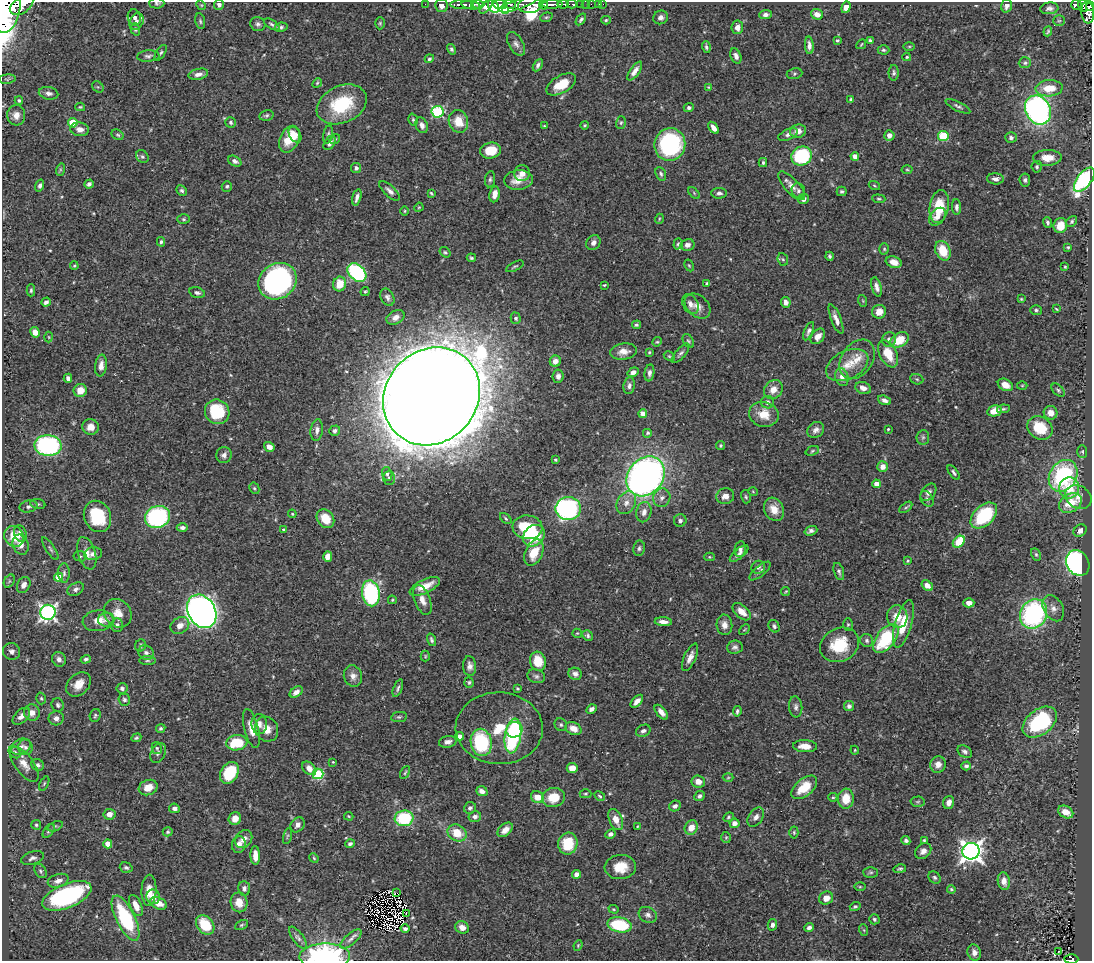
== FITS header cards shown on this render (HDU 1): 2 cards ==
NAXIS1  =                 1090
NAXIS2  =                  959

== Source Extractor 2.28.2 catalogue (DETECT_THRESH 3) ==
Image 1090 x 959 px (HDU 1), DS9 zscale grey, 1 PNG px = 1 image px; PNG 1094 x 963 px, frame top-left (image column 1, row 959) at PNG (2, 2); each listed source drawn as its Kron ellipse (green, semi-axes under 4 px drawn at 4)
Background 0.632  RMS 0.018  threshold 0.0531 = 3 sigma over >= 5 px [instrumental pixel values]
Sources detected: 523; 5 with non-positive FLUX_AUTO (blend fragments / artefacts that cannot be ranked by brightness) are neither listed nor drawn; of the other 518, the 500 brightest by FLUX_AUTO listed and drawn (18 fainter detections omitted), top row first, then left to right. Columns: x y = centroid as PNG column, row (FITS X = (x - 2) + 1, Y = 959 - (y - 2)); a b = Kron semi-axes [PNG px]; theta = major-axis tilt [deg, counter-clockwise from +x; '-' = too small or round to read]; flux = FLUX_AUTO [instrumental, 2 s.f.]
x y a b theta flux
157 3 7 5 -2 2.3
219 4 5 5 - 3.7
425 4 2 2 - 6.2
478 4 7 3 -3 230
500 4 7 4 -4 210
510 4 6 3 -6 160
552 4 10 3 1 440
563 4 5 3 - 65
572 4 5 3 - 43
580 4 3 2 - 13
586 4 2 2 - 4.6
591 4 2 2 - 4.6
599 4 2 2 - 2.6
603 4 2 2 - 5.3
22 5 13 8 37 1200
201 5 5 4 - 1.2
442 5 6 6 - 6.7
462 5 12 3 -1 550
471 5 9 4 -10 250
518 5 20 5 18 280
530 5 12 8 5 960
543 5 5 3 - 270
1076 5 5 5 - 86
1083 5 7 4 -73 110
493 6 7 5 -59 220
1007 6 7 5 73 5.1
1090 6 5 3 - 150
486 7 8 4 47 140
846 7 6 4 71 8.3
1049 8 9 6 7 4
7 11 22 13 75 4300
505 11 3 3 - 81
1088 12 11 6 -86 410
766 14 6 4 6 4.2
817 14 6 5 - 8.1
134 17 8 6 -72 3.5
546 17 6 4 20 1.7
661 17 7 6 - 4.4
581 19 6 3 54 2.8
606 20 5 4 - 1.5
136 21 9 6 60 4.1
200 21 8 5 -79 2.2
1059 21 6 5 - 1.9
380 23 6 5 - 1.7
258 24 7 7 - 3.6
272 24 9 4 -31 2.7
281 27 6 4 10 2.3
737 27 7 5 83 6.2
135 29 6 4 -72 2.1
1048 31 5 3 - 1.6
837 40 3 3 - 1.7
870 41 4 3 - 2.3
516 44 13 7 -59 5
861 44 5 3 - 1.2
809 45 8 4 -86 5.3
909 46 6 4 0 1.2
706 47 6 4 -72 2.5
451 49 5 4 - 2.5
883 50 6 4 -2 2.1
161 53 9 4 58 2.3
148 56 11 5 4 3.6
736 56 8 5 -68 5
907 57 4 4 - 1.7
429 59 5 4 - 2.1
1025 63 6 5 - 2.4
538 65 7 4 60 3.4
635 71 11 4 54 6.7
894 73 8 5 88 2.9
198 74 10 5 13 6.1
794 74 8 5 9 2.5
7 79 8 4 8 2.1
317 83 5 4 - 1.5
561 84 16 8 29 25
98 87 6 5 - 1.7
708 87 3 3 - 1.1
1049 88 13 8 3 23
49 93 10 6 -10 4.9
851 99 4 2 - 1.3
19 100 4 4 - 2.3
342 104 26 18 24 67
958 106 14 4 -26 3.6
80 107 5 4 - 1.5
689 108 5 4 - 2.9
1038 110 15 12 -61 410
437 112 6 6 - 110
16 115 10 9 - 9.2
266 115 7 5 14 2.4
413 120 6 4 -73 1.9
458 121 11 9 -71 21
231 122 5 5 - 2.6
621 122 6 5 - 2.1
73 123 5 4 - 41
422 125 8 6 -69 6
585 125 4 3 - 1.4
544 126 3 3 - 1.4
714 128 7 4 -55 7.6
80 129 9 7 -8 7.7
798 131 8 6 18 9.1
328 134 9 4 80 2.5
788 134 10 5 24 4.3
118 135 6 5 - 2
295 135 8 5 -60 5.7
889 135 5 5 - 7.8
943 136 5 5 - 58
1011 137 6 5 - 2.9
289 139 14 9 65 30
335 139 6 4 34 2.1
330 143 8 5 57 4.6
670 144 16 15 - 150
491 151 10 8 12 25
802 156 10 9 - 100
855 156 4 4 - 6.2
142 157 7 5 -55 2.8
1047 158 14 8 1 15
235 161 7 5 -29 4.5
763 163 4 3 - 1.9
1037 167 6 5 - 2.2
356 168 5 5 - 3.6
60 170 6 4 72 1.9
907 170 5 3 - 1.3
522 173 8 7 - 9.1
661 174 7 5 -65 2.8
490 179 8 5 82 2.7
995 179 8 5 -4 5.7
518 180 14 10 6 15
1025 180 6 5 - 2.9
1084 180 14 7 52 220
89 184 4 4 - 3.3
874 185 6 3 -19 1.2
40 186 6 4 71 3.2
227 186 5 5 - 2.3
792 186 18 7 -47 9.1
182 190 5 5 - 2.8
390 191 13 5 -43 5.4
798 191 7 6 - 3.5
842 191 5 5 - 2.6
431 193 4 3 - 1.4
694 193 7 4 -46 1.6
719 193 8 5 1 4.1
495 194 8 5 81 8.5
357 197 8 4 74 4.3
803 199 5 5 - 5.2
879 199 7 4 -5 1.8
939 206 17 9 80 42
419 207 5 3 - 1.2
956 207 8 4 -89 4.1
405 211 4 3 - 1.1
937 217 10 7 52 8
184 219 6 5 - 2.2
659 219 5 3 - 1.1
1072 221 6 4 48 2.1
1048 222 5 4 - 2.5
1060 226 7 6 - 19
161 242 5 4 - 2.1
593 243 8 6 52 5.6
678 244 6 4 72 2.1
687 245 7 6 - 6.1
1068 247 3 3 - 1.5
884 249 5 5 - 1.9
943 251 10 7 -65 30
445 252 6 4 -36 2
829 256 4 3 - 2.1
471 258 5 4 - 2
783 259 6 5 - 2
894 262 8 5 -18 11
689 265 6 4 -62 1.4
74 266 4 4 - 1.4
515 266 9 3 27 1.7
1065 267 3 2 - 1.2
357 272 11 7 -43 140
278 281 20 17 37 290
707 283 4 3 - 1.9
340 284 7 6 - 21
604 285 3 2 - 1.2
876 287 10 5 -74 5.5
31 290 6 4 89 2.1
365 291 5 3 - 1.5
197 293 8 5 -15 3.6
387 297 9 6 -64 3.8
1021 299 3 3 - 1.3
863 301 6 3 -71 1.4
46 302 4 4 - 3.7
786 302 5 5 - 5.3
690 304 10 7 -62 6.1
697 306 15 10 -42 10
1056 309 4 2 - 1.2
1036 310 6 5 - 2.5
879 312 7 6 - 12
395 317 9 6 27 6.4
516 318 5 5 - 3.3
836 319 16 5 -68 7.8
636 325 4 4 - 2.2
809 331 10 4 65 3.8
35 332 5 4 - 10
818 336 9 6 51 8.4
49 337 5 3 - 1.2
889 340 7 7 - 5.5
899 340 10 7 30 30
688 341 8 5 -59 2.1
657 342 5 4 - 1.5
623 351 13 8 7 11
649 352 4 3 - 1.4
681 353 12 5 49 3.6
888 354 14 8 -63 28
669 356 6 4 -28 1.6
857 359 21 15 55 24
555 361 5 5 - 7.7
847 365 22 14 26 24
101 366 11 6 82 8.7
633 372 6 4 36 5.8
649 373 8 5 82 4.2
558 376 6 5 - 4.4
842 377 9 6 -72 7.8
68 378 4 4 - 4.3
917 379 7 5 -21 1.9
1005 385 8 5 -27 12
1022 385 5 3 - 1.1
629 386 8 6 81 4.7
863 388 8 5 -21 8
80 390 7 6 - 16
773 390 10 8 46 11
1058 390 8 5 -46 2.1
431 396 51 45 48 12000
884 400 7 4 -20 4.8
767 402 6 6 - 4
1003 409 6 4 10 2.1
994 411 7 5 12 16
217 412 12 12 - 53
643 413 4 4 - 13
1051 413 7 6 - 11
764 414 15 12 -13 20
91 427 8 8 - 11
1040 428 13 11 -34 37
888 429 3 3 - 1.4
317 430 11 6 82 5.2
816 430 9 7 39 5.4
335 431 5 5 - 3.4
648 433 5 5 - 2.8
923 437 7 6 - 2.7
48 445 13 10 -4 180
720 445 4 4 - 2
269 447 5 4 - 6.6
812 451 7 4 22 1.9
1082 452 6 5 - 1.8
224 455 8 7 - 4.9
555 460 3 3 - 1.4
883 467 5 5 - 8.2
954 472 8 4 -55 2.7
387 474 7 5 -76 2.5
645 476 21 17 51 650
1063 476 17 13 57 150
389 478 7 6 - 3.1
876 484 4 4 - 7.9
254 488 6 5 - 1.7
1069 488 10 10 - 32
753 492 5 3 - 1
928 492 10 6 52 4.7
725 496 9 8 - 8.9
746 497 6 5 - 2
1078 497 14 11 -32 9.9
662 498 9 8 - 6.1
927 499 8 6 -61 3.7
626 503 12 9 60 9
1070 503 12 8 34 26
38 504 7 5 -10 2.5
28 506 9 6 13 4.2
906 507 7 4 37 2.1
568 509 12 11 - 230
774 509 12 9 -62 15
644 512 10 7 76 7.7
292 514 4 3 - 1.3
984 515 16 10 43 84
97 516 16 13 -67 54
157 517 13 11 21 170
506 518 7 3 -43 1.8
325 519 10 8 -52 24
680 521 6 6 - 4
527 527 15 12 -6 62
182 528 6 4 0 4.2
283 529 3 3 - 1.5
811 531 6 4 19 4.1
1080 531 7 5 39 5.5
20 534 8 6 -74 7.2
14 536 11 9 -58 26
534 536 12 9 45 50
959 542 7 5 43 47
21 545 10 7 -70 9.9
639 548 8 6 78 3
50 549 13 4 -56 3.1
740 549 8 5 81 4.2
87 553 17 8 -73 11
534 553 14 8 66 25
93 554 9 6 8 5.5
739 554 11 5 40 4.4
1036 554 6 4 -63 1.9
80 556 7 5 -10 2.1
328 556 5 4 - 11
709 557 5 4 - 1.3
908 561 3 3 - 1.2
1078 563 13 11 -58 350
758 567 7 6 - 2.9
760 571 13 5 40 3.6
839 571 9 5 -72 2.8
64 573 10 6 -90 3.7
58 577 4 4 - 22
9 581 7 5 60 2.4
24 585 8 6 63 7.3
425 586 16 7 26 19
927 586 6 4 -36 11
76 589 9 6 29 4.7
786 591 4 2 - 1.2
371 593 13 9 -80 160
392 600 4 3 - 1.3
422 600 16 8 -69 9.8
969 603 5 4 - 7.9
1053 608 14 9 -61 8.9
202 611 18 13 -60 950
48 612 8 7 - 380
742 612 11 6 -41 12
118 613 15 13 -50 15
1033 614 15 13 60 210
897 617 11 10 - 17
106 620 8 7 - 4.8
98 621 15 10 8 15
663 622 8 4 -4 6.6
848 624 6 5 - 1.8
903 624 24 8 74 30
117 625 7 6 - 5.1
180 625 10 8 33 8.6
724 625 10 8 -86 8.3
774 626 6 5 - 2.8
744 629 6 4 44 1.3
577 633 5 4 - 1.2
588 635 6 5 - 2.5
886 638 17 9 52 83
431 640 6 4 -73 2.4
867 640 7 6 - 3.2
141 645 6 5 - 2.2
840 645 20 16 26 47
735 647 8 6 6 3.8
12 651 8 8 - 5.6
146 653 8 6 -33 4
425 656 5 4 - 1.5
690 657 15 6 65 8.1
59 659 7 6 - 5.9
86 659 5 4 - 2.6
147 660 8 4 0 2.2
538 661 10 8 -75 26
470 666 10 6 -86 5.7
575 674 7 6 - 5.1
353 676 11 9 -73 7.5
536 676 9 7 -18 3.4
469 682 5 4 - 1.9
79 684 14 10 43 16
122 688 5 5 - 3.2
398 688 9 3 68 2.7
518 689 3 3 - 1.5
296 692 7 5 38 6.2
41 698 6 4 -74 1.9
124 700 6 5 - 2.9
637 701 8 4 46 6.9
58 705 7 6 - 2.7
849 706 5 5 - 3.8
796 707 10 6 -84 4.1
591 709 5 4 - 4.6
737 711 5 3 - 2.2
661 712 9 4 -50 6.5
32 713 8 8 - 10
95 715 6 5 - 2.2
21 716 10 6 42 7.8
399 717 8 5 8 2.4
56 718 7 7 - 6.1
1040 722 19 12 37 130
259 724 10 8 -89 6.6
561 725 6 6 - 2.4
161 728 5 4 - 2.3
251 728 20 7 -76 13
499 728 43 36 -2 67
573 728 8 6 -27 10
267 729 13 11 -62 12
514 730 8 7 - 64
643 731 7 5 26 3.9
460 736 4 4 - 6.9
513 736 17 8 81 110
136 738 5 4 - 1.8
448 742 9 6 11 5
481 742 14 10 -80 95
237 743 10 7 8 45
805 746 12 6 -2 12
21 747 10 7 28 5.2
25 747 7 7 - 3.7
157 748 6 5 - 1.7
855 750 4 4 - 1.4
15 752 7 5 -44 2.5
965 752 8 5 -32 3.5
158 753 10 7 65 4.1
333 762 4 3 - 1.2
24 764 20 9 -53 13
938 764 8 7 - 8.6
38 765 6 5 - 3.9
966 766 4 4 - 3.3
309 768 8 5 -40 9.1
572 768 5 5 - 13
229 773 11 8 58 55
405 773 7 3 63 1.5
318 774 5 5 - 93
728 778 5 3 - 1.1
698 781 7 6 - 9.9
44 784 8 4 63 2
148 787 10 7 20 14
804 787 15 8 40 26
482 791 6 4 -21 5.9
585 794 6 4 0 1.7
600 796 5 3 - 1.7
699 796 6 4 44 3.3
537 797 7 6 - 20
553 797 11 9 12 26
833 797 4 4 - 1.4
846 799 10 8 84 21
918 802 7 5 2 1.9
949 802 7 5 71 6.3
675 806 6 5 - 3.9
174 808 5 4 - 4.3
470 808 6 5 - 3.7
1066 812 8 5 -28 11
109 814 6 5 - 9.6
349 816 5 3 - 1.2
475 817 6 5 - 4.3
728 817 5 4 - 1.7
756 817 10 7 54 5.8
235 818 7 6 - 12
404 818 9 8 - 73
616 819 11 6 -66 13
734 823 5 5 - 6.2
36 825 5 5 - 1.9
298 825 8 6 55 6.5
55 826 8 4 21 2.1
637 826 3 2 - 1.1
691 827 7 6 - 13
505 830 9 5 41 9.1
49 831 8 4 53 2.5
168 832 5 4 - 1.9
794 832 6 4 -88 1.8
457 833 10 8 -29 24
610 834 5 4 - 3.4
287 836 8 3 77 1.6
726 837 5 5 - 1.6
244 839 10 8 52 8.7
924 840 4 4 - 1.4
906 841 5 4 - 2.9
108 844 4 4 - 18
350 844 4 3 - 3
568 844 11 9 81 39
239 845 8 7 - 8.6
923 851 9 7 44 6.8
971 851 8 8 - 860
255 856 9 5 -88 12
32 858 12 6 16 4.7
314 858 5 4 - 1.5
620 867 16 12 4 23
126 868 6 5 - 2.9
900 869 6 4 13 2.2
40 871 8 5 -54 2.9
871 872 7 5 -1 2.3
576 874 4 4 - 7.4
935 877 7 5 -45 2.7
58 881 10 6 18 7.7
1004 881 9 6 -82 7.6
860 887 6 4 0 1.4
244 888 7 6 - 4.6
951 889 4 4 - 1.8
149 890 15 7 87 15
397 893 4 2 - 1.1
67 896 26 12 22 180
153 897 7 7 - 9
826 898 7 6 - 10
239 902 10 8 -79 14
159 903 9 5 -25 13
136 906 11 5 -66 12
855 906 5 4 - 1.9
614 909 5 4 - 1.5
406 913 2 2 - 1.3
648 915 9 7 -28 4.8
126 918 25 9 -64 92
874 919 5 5 - 2.4
205 925 11 8 -50 42
241 925 7 4 27 1.9
619 925 12 7 -11 79
772 925 6 4 78 4
462 927 7 6 - 9.9
809 928 5 4 - 4.3
405 929 4 3 - 3
864 930 6 3 -71 1.5
298 938 13 5 -54 3.6
351 939 13 5 40 4.8
578 945 5 3 - 1.3
1058 951 3 2 - 2
974 952 8 6 -73 8.4
325 956 25 13 1 240
1071 959 7 4 -2 100
At the frame edge (FLAGS 8, measured only in part): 8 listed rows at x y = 157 3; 219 4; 22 5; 1090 6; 7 11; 16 115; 325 956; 1071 959
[18 fainter detections neither listed nor drawn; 5 non-positive-flux detections neither listed nor drawn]